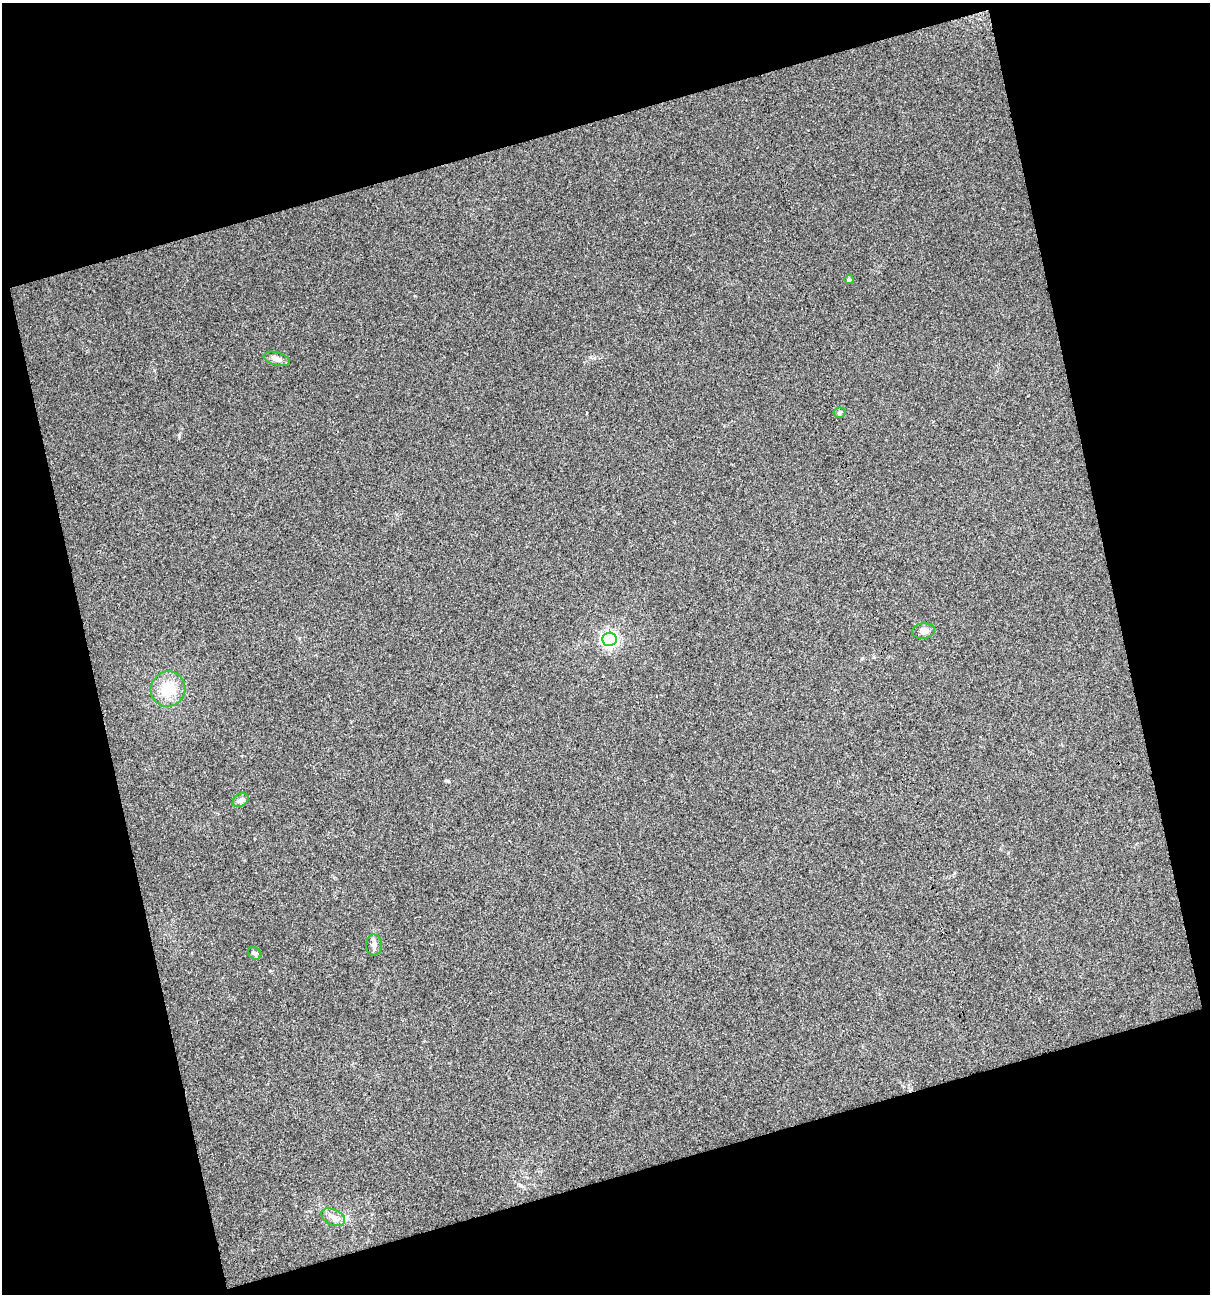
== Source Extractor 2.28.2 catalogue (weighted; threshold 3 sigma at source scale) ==
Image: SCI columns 20-1227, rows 1-1292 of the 1251 x 1292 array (HDU 1 of 3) = the unmasked area's bounding box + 8 px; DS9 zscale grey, full resolution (1 PNG px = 1 image px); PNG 1212 x 1296 px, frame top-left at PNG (2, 3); each listed source drawn as its Kron ellipse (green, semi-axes under 4 px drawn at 4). Shown black and unused: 34% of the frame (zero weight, under 3 of 4 exposures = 1% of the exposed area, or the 3 px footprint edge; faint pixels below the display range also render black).
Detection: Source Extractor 2.28.2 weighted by HDU 2 'WHT'. Background 0.0226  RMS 0.0066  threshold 0.0298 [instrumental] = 3 sigma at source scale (4.5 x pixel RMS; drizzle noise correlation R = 1.50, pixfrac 1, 0.0396/0.0396 arcsec/px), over >= 5 px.
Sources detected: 10; all 10 listed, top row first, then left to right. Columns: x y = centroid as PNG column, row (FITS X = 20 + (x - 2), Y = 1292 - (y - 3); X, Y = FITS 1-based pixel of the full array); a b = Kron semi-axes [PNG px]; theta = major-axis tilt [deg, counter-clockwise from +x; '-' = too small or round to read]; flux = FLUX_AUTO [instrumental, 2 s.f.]
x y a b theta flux
849 280 4 4 - 1.3
277 359 13 6 -16 3.7
839 413 6 5 - 1.1
924 631 11 7 4 3.6
609 639 7 6 - 170
168 689 18 17 - 17
241 800 8 6 29 2.6
374 945 10 8 -89 3
255 953 7 5 -33 1.6
333 1217 12 8 -25 4.1
Unlisted compact peaks at least as high as the median listed source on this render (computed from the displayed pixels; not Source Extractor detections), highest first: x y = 448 781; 179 436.